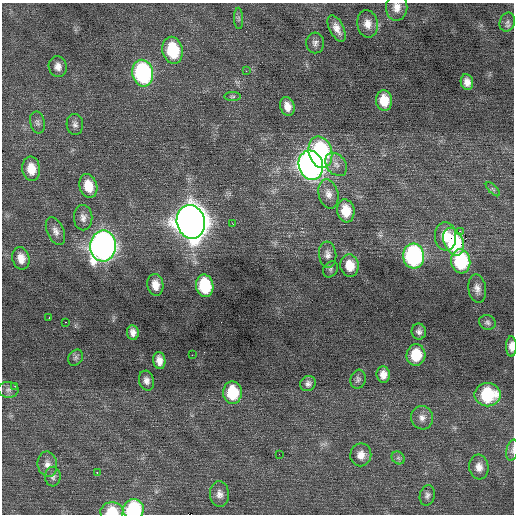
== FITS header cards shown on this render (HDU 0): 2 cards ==
NAXIS1  =                  512 / Axis length
NAXIS2  =                  512 / Axis length

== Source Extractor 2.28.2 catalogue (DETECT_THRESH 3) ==
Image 512 x 512 px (HDU 0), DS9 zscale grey, 1 PNG px = 1 image px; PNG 516 x 516 px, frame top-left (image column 1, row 512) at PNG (2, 3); each listed source drawn as its Kron ellipse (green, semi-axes under 4 px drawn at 4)
Background 0.0924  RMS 0.76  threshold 2.27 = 3 sigma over >= 5 px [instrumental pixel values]
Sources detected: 72; all 72 listed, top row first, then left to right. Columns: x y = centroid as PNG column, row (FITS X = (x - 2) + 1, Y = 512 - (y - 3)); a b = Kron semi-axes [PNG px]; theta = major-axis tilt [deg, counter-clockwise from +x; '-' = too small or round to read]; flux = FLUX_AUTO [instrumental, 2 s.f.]
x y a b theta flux
397 7 13 10 88 440
239 18 11 4 -87 120
507 22 10 7 71 190
368 24 14 10 -80 470
337 28 14 7 -63 420
315 43 10 9 - 220
173 50 13 10 -79 2600
58 67 10 9 - 330
246 71 3 3 - 28
143 73 13 10 -78 8100
467 82 8 6 -80 330
233 96 8 4 0 93
384 101 10 8 -84 990
287 106 9 7 -74 440
37 122 11 7 -78 190
75 124 10 8 -85 210
320 152 16 11 -74 6500
336 164 13 9 -51 350
311 165 15 12 -73 30000
31 169 12 9 -84 800
88 186 12 8 -74 930
493 189 9 3 -45 90
328 194 15 9 -76 390
346 211 11 8 -81 980
83 218 12 9 -89 290
191 222 17 14 -77 86000
233 224 3 2 - 100
55 231 14 8 -66 310
460 231 3 2 - 720
445 236 14 10 -86 910
453 242 14 9 -65 4400
103 246 15 13 87 33000
328 255 13 8 -83 300
414 256 12 10 -86 9100
21 258 11 8 -77 530
461 261 12 9 -84 3900
350 266 11 9 -84 850
330 269 8 6 55 110
155 285 11 8 -81 520
205 286 11 8 -80 2800
477 289 14 8 -81 340
49 318 3 2 - 120
66 322 2 2 - 350
487 322 8 7 - 150
133 332 7 6 - 270
419 332 8 7 - 200
511 346 10 5 90 330
192 355 2 2 - 67
416 355 11 9 85 1500
76 358 9 6 53 140
159 361 9 6 -81 370
383 375 8 6 -84 400
358 379 10 7 73 160
146 381 10 7 -75 260
308 384 8 7 - 200
15 386 2 2 - 240
8 390 10 8 -2 200
233 393 11 9 -89 2100
488 395 13 11 1 3100
422 418 12 11 - 330
512 450 11 6 79 150
279 454 2 2 - 200
361 455 11 10 - 460
398 458 7 6 - 130
47 464 13 10 -81 360
479 467 12 9 -84 420
97 472 3 2 - 440
53 477 10 8 87 190
219 494 13 9 -85 330
427 495 10 7 76 180
133 510 10 10 - 4300
112 512 11 9 5 1300
At the frame edge (FLAGS 8, measured only in part): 5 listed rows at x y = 397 7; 511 346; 512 450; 133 510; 112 512